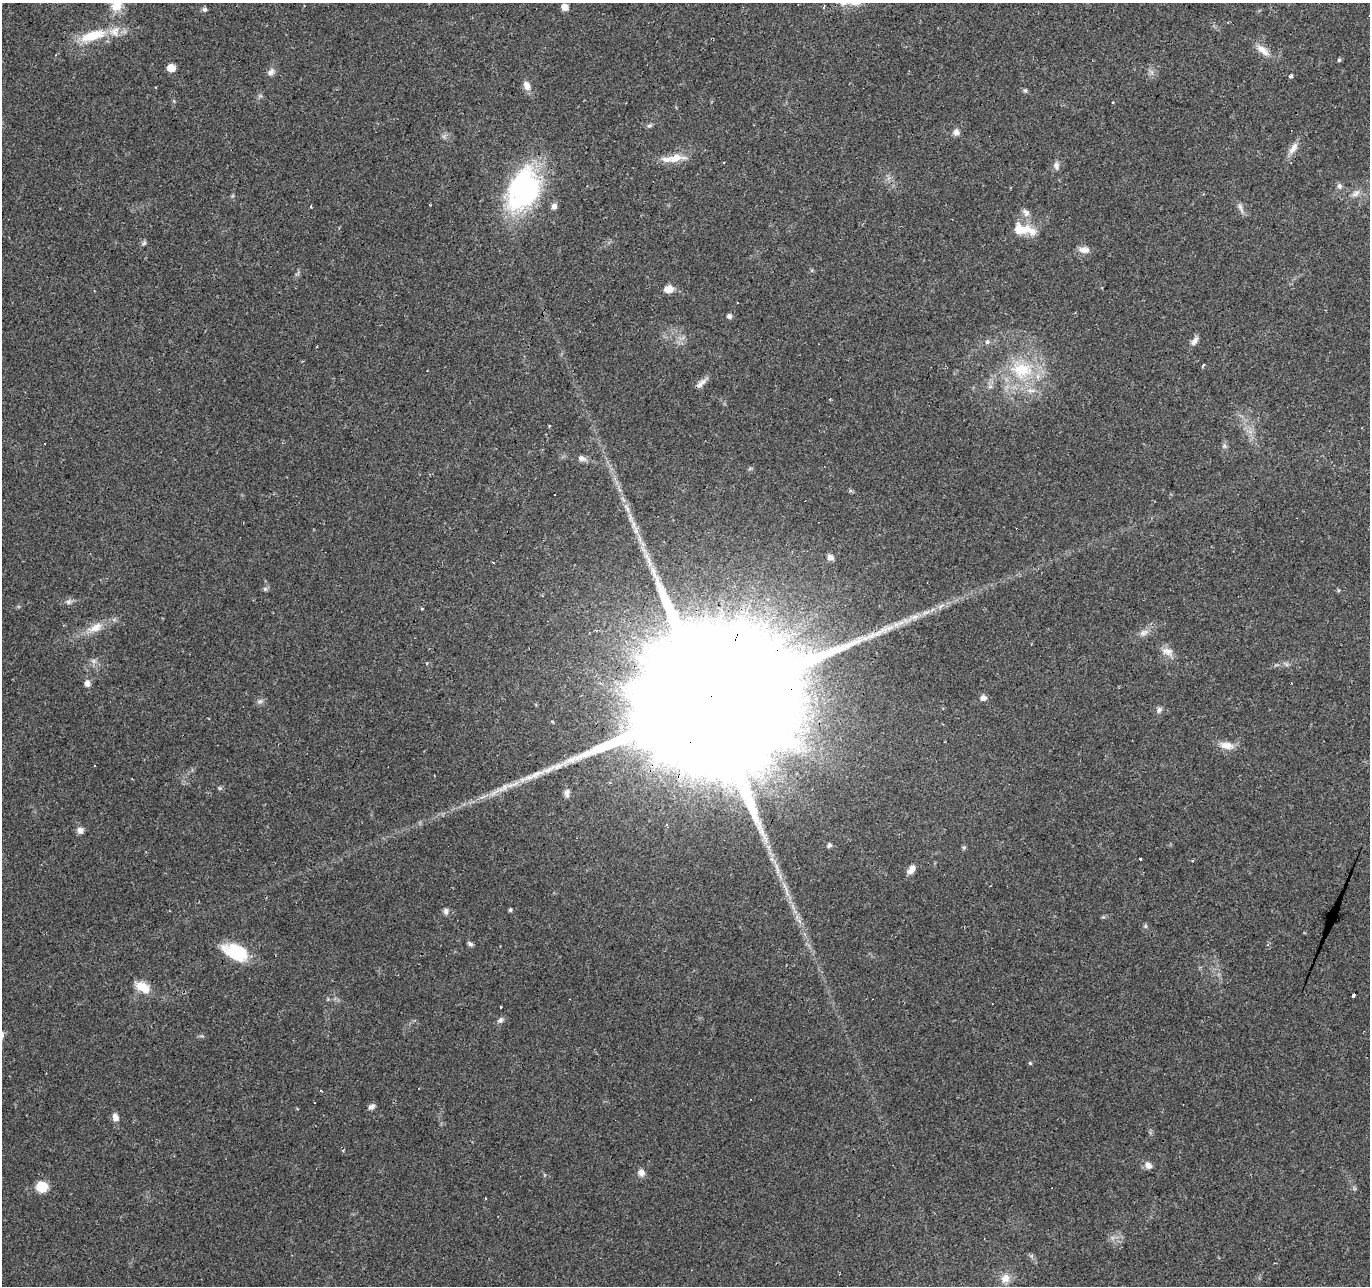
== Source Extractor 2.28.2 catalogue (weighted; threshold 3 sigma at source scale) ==
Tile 10 of 4 x 4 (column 2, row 3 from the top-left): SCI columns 1369-2736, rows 1492-2775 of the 5474 x 5616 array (HDU 1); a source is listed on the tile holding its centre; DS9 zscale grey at full resolution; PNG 1372 x 1288 px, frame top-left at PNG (2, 3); no overlay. Shown black and unused: <1% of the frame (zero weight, under 2 of 3 exposures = <1% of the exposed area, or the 3 px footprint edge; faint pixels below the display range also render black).
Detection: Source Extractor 2.28.2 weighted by HDU 2 'WHT'; one run over the whole footprint, this tile lists its part. Background 0.066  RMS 0.0056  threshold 0.025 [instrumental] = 3 sigma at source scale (4.5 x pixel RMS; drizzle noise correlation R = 1.50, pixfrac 1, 0.0396/0.0396 arcsec/px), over >= 5 px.
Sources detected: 104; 1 inside a brighter object's white glare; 12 cosmic-ray / hot-pixel residue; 1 long thin detection or spike segment (spike, bleed or trail) — not listed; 7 inside a brighter listed object's ellipse — not listed separately; the other 83 listed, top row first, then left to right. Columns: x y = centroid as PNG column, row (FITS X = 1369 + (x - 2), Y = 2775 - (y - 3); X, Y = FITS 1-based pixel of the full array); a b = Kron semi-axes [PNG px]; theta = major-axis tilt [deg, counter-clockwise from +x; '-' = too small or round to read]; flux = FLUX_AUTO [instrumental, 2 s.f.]
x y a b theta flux
117 3 22 15 78 10
564 7 5 5 - 6.1
205 9 6 6 - 1.3
93 36 33 11 17 19
1262 50 20 8 -39 6
1339 60 5 5 - 0.86
171 68 6 5 - 9.4
271 72 10 8 47 2.6
1291 76 4 4 - 1.8
527 86 11 8 -66 4
1025 90 6 5 - 0.95
649 126 8 5 7 1.1
956 132 8 7 - 2.8
1293 148 19 8 55 4.4
675 158 24 10 8 9
1056 166 11 7 -76 2.4
1339 186 7 7 - 1.7
524 189 42 28 67 110
1356 193 14 7 36 3.2
430 205 2 2 - 0.6
554 206 8 6 71 2.6
311 207 3 3 - 0.58
1240 207 16 5 -66 2.3
1026 213 13 8 -54 3.1
1021 229 24 14 -1 12
144 243 6 6 - 1.2
1084 250 15 8 -6 3.9
668 289 11 8 12 4.8
729 316 6 5 - 1.5
1194 341 14 6 55 2.7
987 342 7 6 - 1.5
1204 364 4 3 - 0.86
1022 370 31 25 4 34
699 385 15 7 35 3
45 444 3 3 - 14
1224 446 6 6 - 1.2
582 458 11 7 -23 2.5
627 508 18 4 -71 3.9
830 557 8 7 - 2.3
494 562 3 3 - 1.5
649 562 23 6 -74 5.7
265 589 6 6 - 1.1
69 602 8 7 - 1.7
421 608 3 3 - 5.3
925 612 15 5 20 3.4
95 628 23 11 26 8.5
887 629 28 7 19 8.8
1143 633 13 8 35 3.3
1167 651 17 10 -18 4.8
93 661 7 6 - 1.8
427 663 4 3 - 0.44
1286 664 7 5 -45 1.2
87 683 9 7 -80 2.8
983 698 9 7 1 2.4
260 701 10 5 13 1.5
708 704 97 30 67 94000
1159 710 8 6 53 1.7
1226 745 20 9 -9 5.8
549 769 33 7 25 8.9
220 788 5 5 - 0.83
567 793 11 7 -83 2.3
80 830 9 8 - 2.6
829 845 7 5 39 1.2
964 848 7 5 69 0.9
1140 859 3 2 - 0.99
1192 860 3 3 - 0.9
911 869 12 6 58 4
510 910 5 4 - 0.76
446 911 9 6 -86 1.7
1145 926 6 5 - 0.92
470 944 8 5 -32 1.4
231 952 29 24 1 18
143 987 21 11 -31 9.2
1353 995 4 3 - 7.6
500 1020 9 7 56 1.8
2 1036 12 5 86 2
1030 1063 4 4 - 0.72
371 1107 10 6 25 1.9
115 1117 9 7 -66 3.4
1148 1165 10 8 -59 2.9
641 1172 9 8 - 3.1
42 1187 12 10 0 11
1005 1278 13 11 40 5.5
Overlapping masked pixels (flux is a lower limit): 2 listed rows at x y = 524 189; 708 704
Isophote crosses this tile's border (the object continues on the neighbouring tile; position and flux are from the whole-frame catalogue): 2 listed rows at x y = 117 3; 2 1036